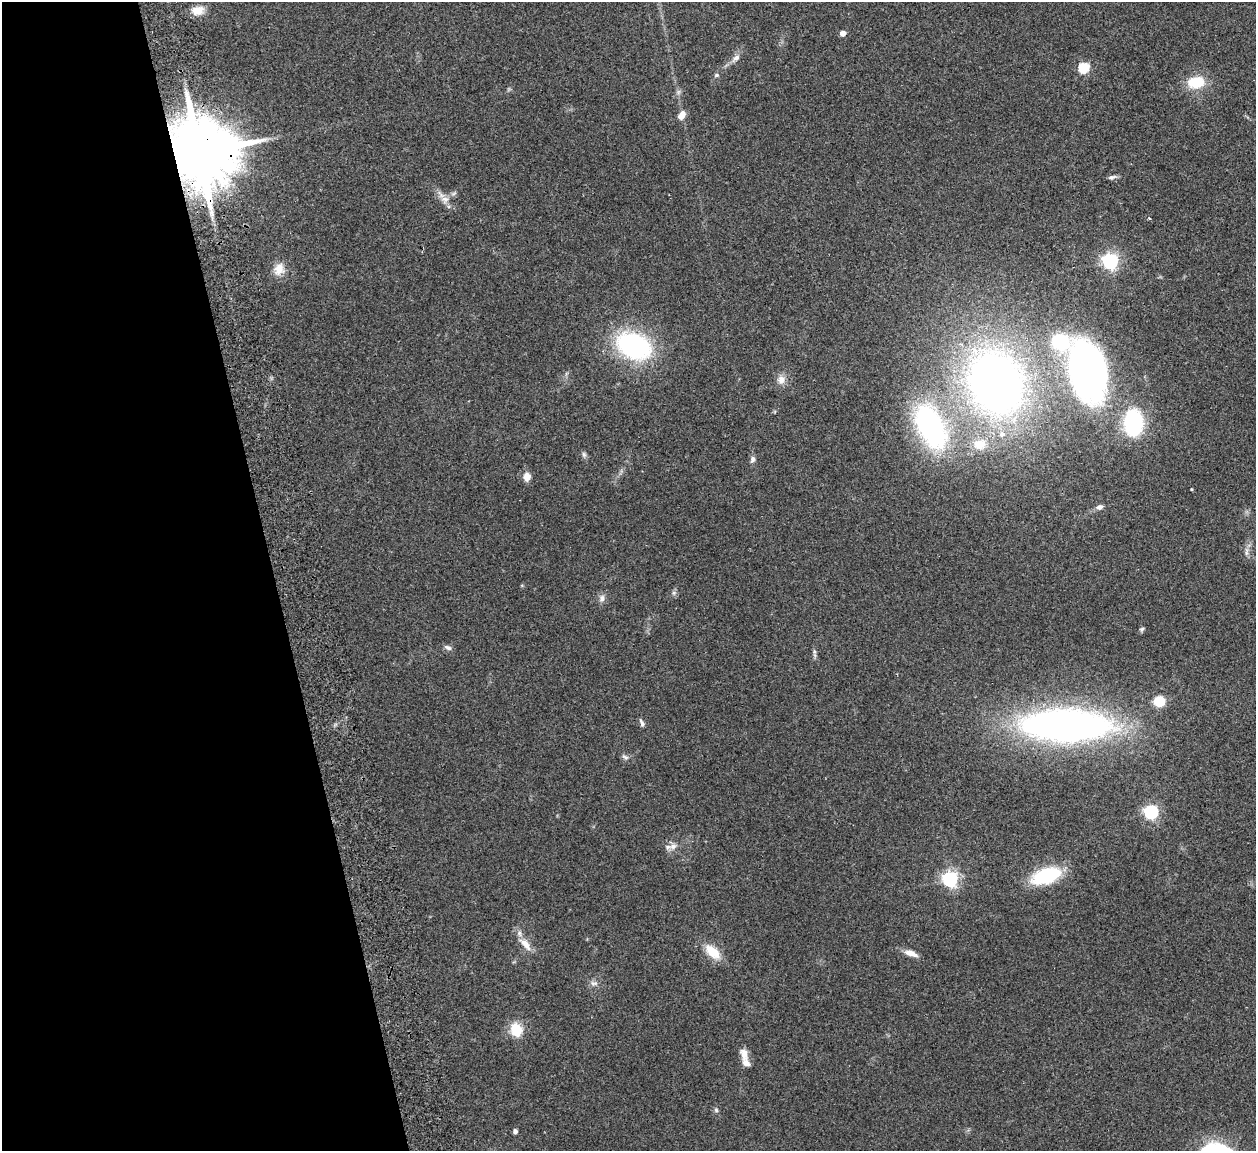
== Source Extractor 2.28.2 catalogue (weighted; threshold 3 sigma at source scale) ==
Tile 5 of 4 x 4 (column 1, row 2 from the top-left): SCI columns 57-1310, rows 2459-3607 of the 5132 x 5030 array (HDU 1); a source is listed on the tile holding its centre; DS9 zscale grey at full resolution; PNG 1258 x 1153 px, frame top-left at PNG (2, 2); no overlay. Shown black and unused: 22% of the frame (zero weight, under 2 of 3 exposures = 3% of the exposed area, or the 3 px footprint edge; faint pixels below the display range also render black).
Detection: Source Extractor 2.28.2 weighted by HDU 2 'WHT'; one run over the whole footprint, this tile lists its part. Background 0.176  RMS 0.011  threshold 0.0488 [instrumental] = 3 sigma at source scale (4.5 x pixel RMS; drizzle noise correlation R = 1.50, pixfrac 1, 0.05/0.05 arcsec/px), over >= 5 px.
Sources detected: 52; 1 inside a brighter object's white glare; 1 cosmic-ray / hot-pixel residue — not listed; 3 inside a brighter listed object's ellipse — not listed separately; the other 47 listed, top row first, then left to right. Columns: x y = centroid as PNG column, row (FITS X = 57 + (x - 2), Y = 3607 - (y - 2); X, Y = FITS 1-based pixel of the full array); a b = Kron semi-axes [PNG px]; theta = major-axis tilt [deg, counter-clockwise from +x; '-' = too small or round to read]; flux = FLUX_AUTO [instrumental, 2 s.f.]
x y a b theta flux
198 10 14 10 10 14
843 33 5 4 - 8.5
736 58 13 7 41 6
1083 68 6 5 - 83
716 75 6 5 - 1.9
1196 82 20 14 8 31
682 115 11 7 52 7.6
199 153 19 16 4 14000
1112 177 11 5 14 3
445 199 11 10 - 8.1
1110 261 6 6 - 360
279 269 16 12 67 14
634 346 29 19 -25 190
1088 372 62 33 -85 360
781 380 12 10 71 7.9
996 383 58 48 -64 570
1133 423 21 15 90 120
930 426 57 30 -63 190
979 444 17 14 -2 18
584 455 8 6 -73 2.6
752 459 9 6 73 3.6
527 477 6 6 - 14
1191 489 3 3 - 0.97
1100 507 9 6 15 4.3
1246 552 12 4 89 3.8
674 593 6 6 - 2.4
602 598 10 8 74 4.9
1142 629 7 5 51 2
448 648 11 6 -23 3.4
814 652 7 4 72 2.1
1159 701 10 9 - 23
642 723 9 5 -66 3.2
1066 725 68 24 -1 720
625 757 11 5 -27 3
1151 812 6 6 - 230
673 846 12 9 17 6.9
1046 876 24 12 18 88
950 879 6 6 - 340
525 944 22 9 -53 13
712 952 22 12 -44 21
911 953 15 6 -20 9.9
594 983 12 6 -7 4.2
516 1030 15 12 -74 24
744 1053 17 10 -68 9
716 1110 6 5 - 2.2
515 1131 4 4 - 4.1
1212 1149 32 18 27 57
Overlapping masked pixels (flux is a lower limit): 1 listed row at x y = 199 153
Isophote crosses this tile's border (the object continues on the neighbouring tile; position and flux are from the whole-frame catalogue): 1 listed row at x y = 1212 1149